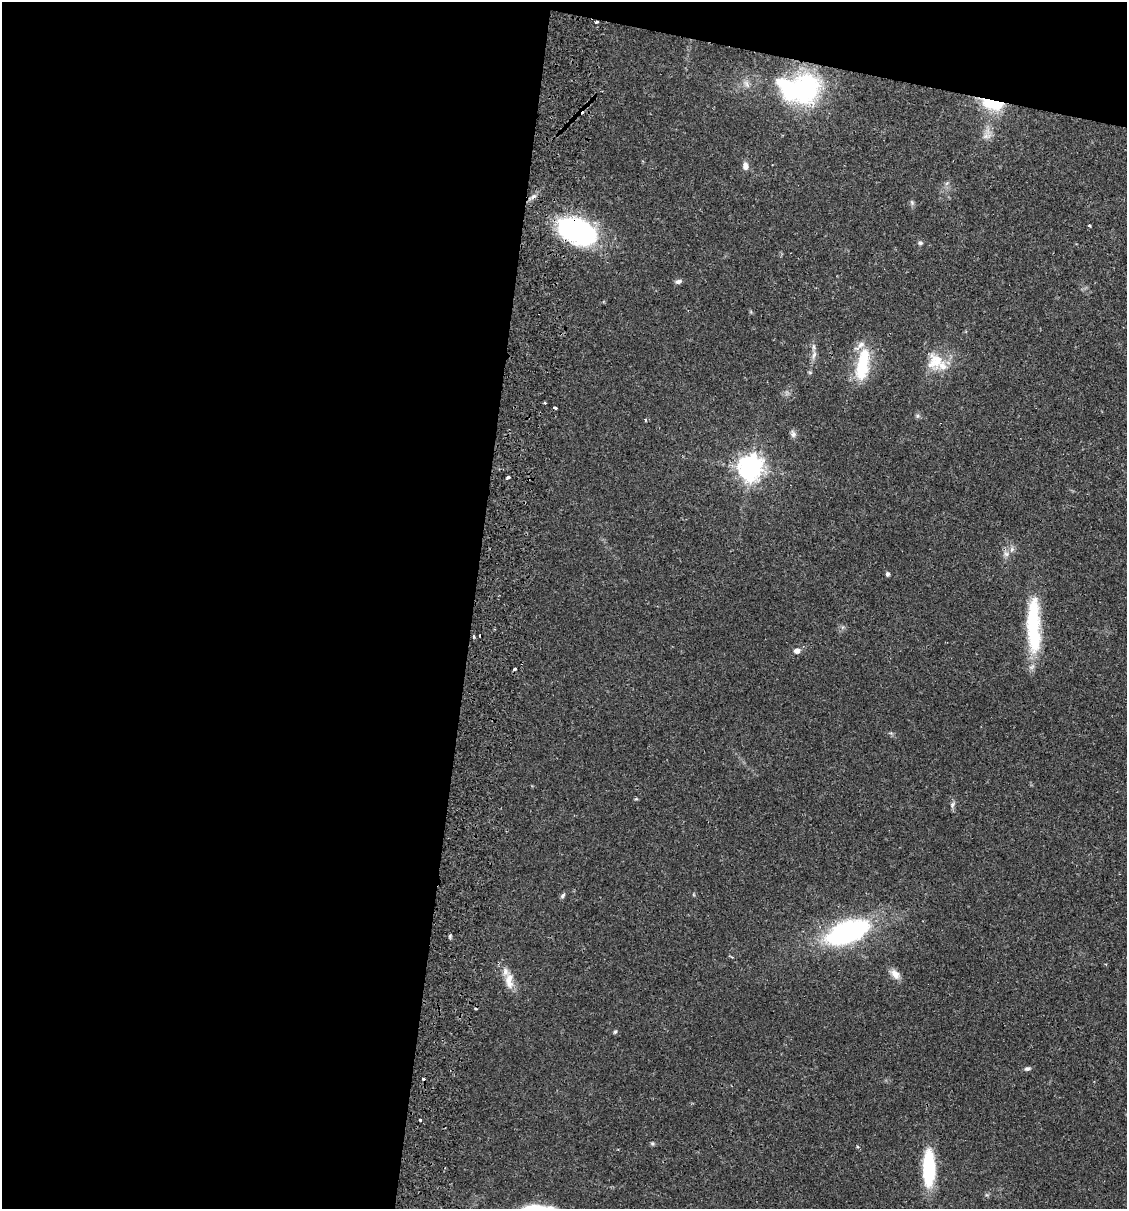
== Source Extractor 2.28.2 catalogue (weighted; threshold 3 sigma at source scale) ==
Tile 1 of 4 x 4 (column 1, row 1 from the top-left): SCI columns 174-1298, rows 3637-4843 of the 4963 x 4856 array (HDU 1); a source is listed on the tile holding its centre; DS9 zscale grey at full resolution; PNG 1129 x 1211 px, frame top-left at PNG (2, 2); no overlay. Shown black and unused: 45% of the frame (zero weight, under 2 of 3 exposures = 3% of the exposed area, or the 3 px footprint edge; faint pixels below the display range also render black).
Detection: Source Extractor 2.28.2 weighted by HDU 2 'WHT'; one run over the whole footprint, this tile lists its part. Background 0.0646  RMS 0.005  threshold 0.0226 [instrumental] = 3 sigma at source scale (4.5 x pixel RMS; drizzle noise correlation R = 1.50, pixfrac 1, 0.05/0.05 arcsec/px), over >= 5 px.
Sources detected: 49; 2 inside a brighter object's white glare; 4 cosmic-ray / hot-pixel residue — not listed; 4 inside a brighter listed object's ellipse — not listed separately; the other 39 listed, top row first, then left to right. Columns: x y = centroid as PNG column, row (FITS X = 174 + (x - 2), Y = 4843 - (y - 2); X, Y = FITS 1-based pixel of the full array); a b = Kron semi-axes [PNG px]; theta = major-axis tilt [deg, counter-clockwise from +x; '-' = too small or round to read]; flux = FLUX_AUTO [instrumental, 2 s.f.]
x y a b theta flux
596 22 3 3 - 0.79
747 84 12 5 -59 1.9
806 88 34 29 79 62
993 103 18 9 -12 32
581 112 6 5 - 1.8
987 136 14 8 8 3.2
745 166 9 7 90 2.8
533 197 7 5 44 1.5
912 202 8 5 -69 1
1090 225 3 2 - 0.57
578 231 42 25 -23 74
920 243 6 6 - 1.1
678 281 10 5 15 1.5
814 355 14 6 72 2.3
935 361 25 22 61 14
863 364 44 15 81 22
545 403 4 3 - 0.55
917 416 6 6 - 0.96
645 420 4 2 - 0.5
793 434 10 7 -73 1.8
750 468 8 8 - 490
508 477 4 3 - 1.1
1012 549 9 6 88 1.8
1006 554 9 7 -37 2
887 574 4 4 - 1.5
1033 626 60 15 -86 39
474 637 5 3 - 0.75
797 651 8 6 8 2.5
514 669 4 3 - 2.4
952 805 9 6 62 1.4
563 895 7 5 48 1.1
847 932 27 14 21 120
895 974 14 9 -43 4
509 981 24 10 -85 6.3
615 1032 5 4 - 0.69
1027 1069 8 5 11 1.3
420 1120 3 3 - 1.3
652 1143 6 5 - 0.76
929 1168 37 12 90 33
Overlapping masked pixels (flux is a lower limit): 4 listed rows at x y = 596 22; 993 103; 581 112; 578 231